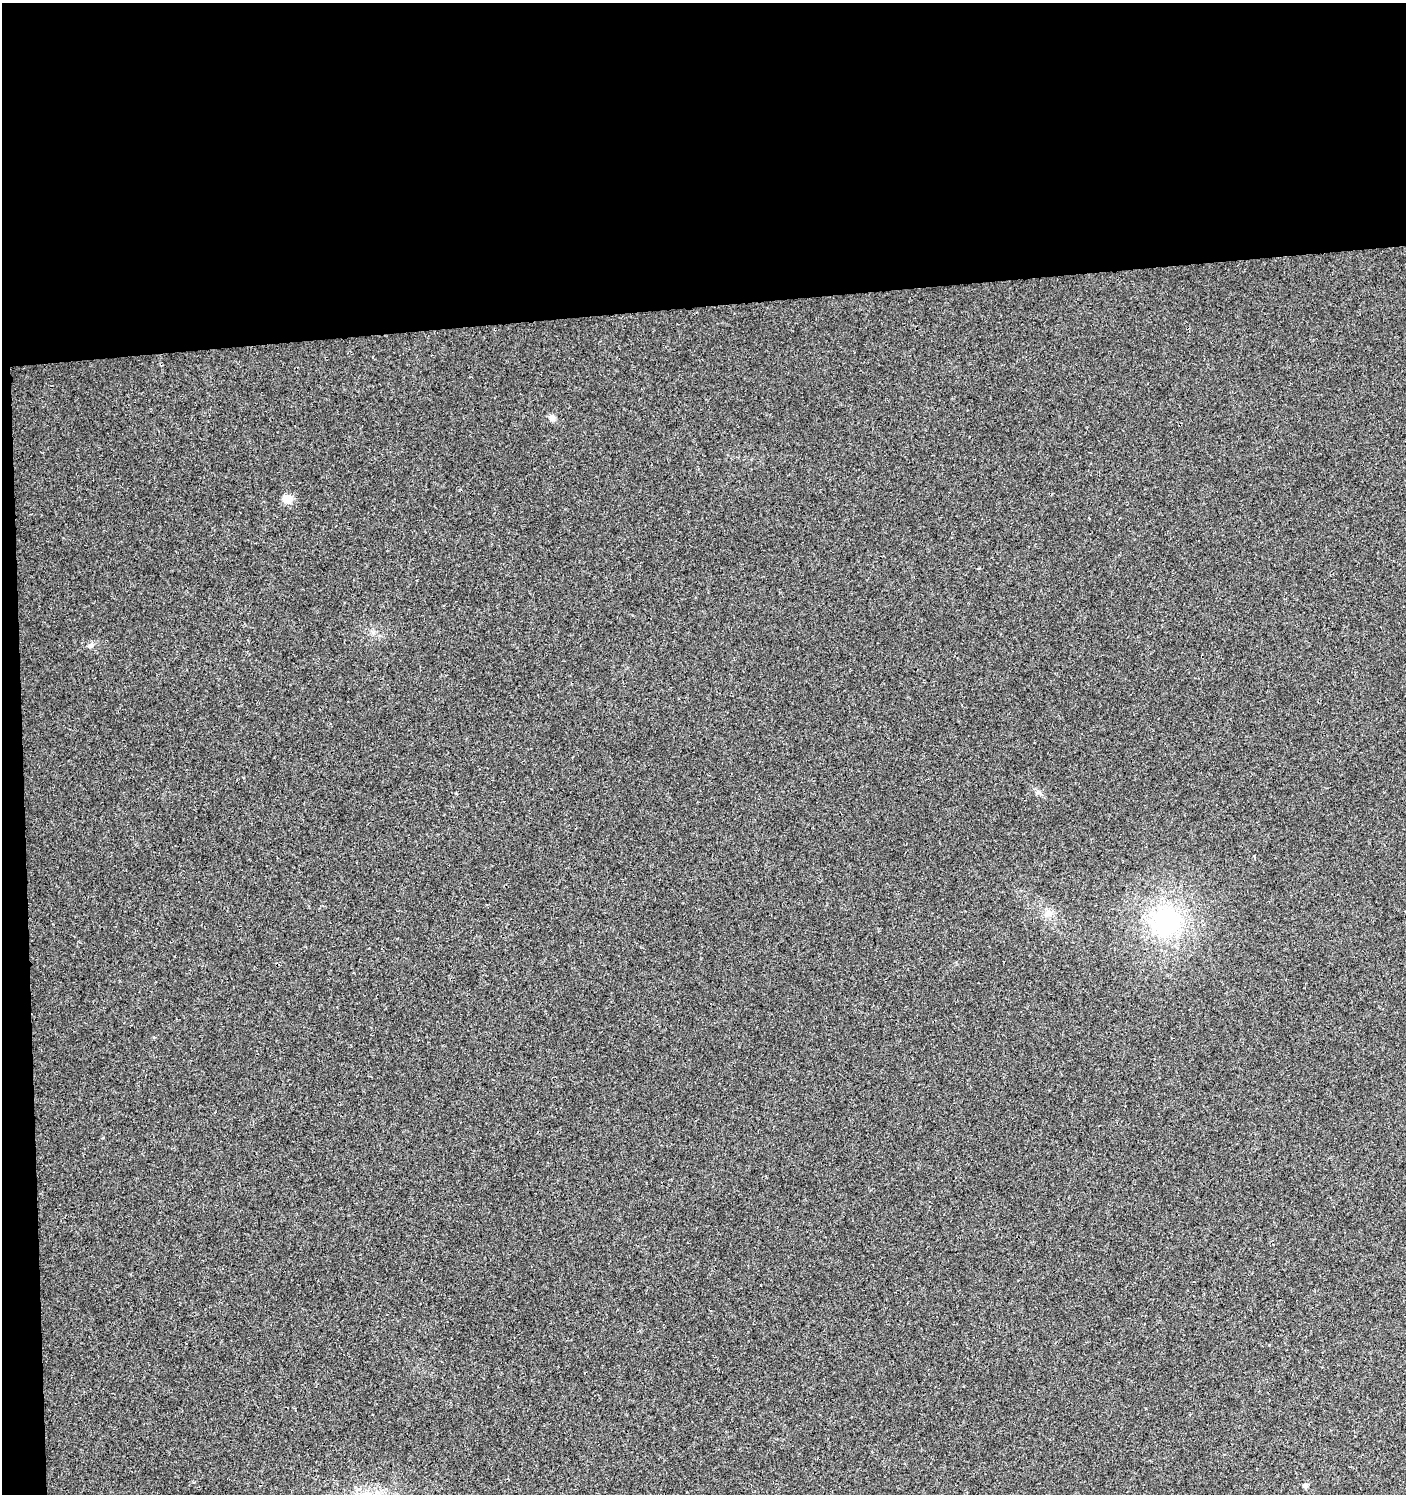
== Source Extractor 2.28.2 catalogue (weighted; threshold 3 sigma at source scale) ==
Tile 1 of 3 x 3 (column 1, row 1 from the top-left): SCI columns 8-1411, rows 3027-4518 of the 4266 x 4562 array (HDU 1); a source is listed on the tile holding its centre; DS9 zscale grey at full resolution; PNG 1408 x 1496 px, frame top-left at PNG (2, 3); no overlay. Shown black and unused: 22% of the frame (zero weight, under 3 of 4 exposures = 4% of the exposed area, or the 3 px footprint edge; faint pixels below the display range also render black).
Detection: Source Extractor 2.28.2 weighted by HDU 2 'WHT'; one run over the whole footprint, this tile lists its part. Background 0.00421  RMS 0.0021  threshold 0.00923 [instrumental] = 3 sigma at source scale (4.5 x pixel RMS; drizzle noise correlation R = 1.50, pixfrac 1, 0.0396/0.0396 arcsec/px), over >= 5 px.
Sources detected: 6; all 6 listed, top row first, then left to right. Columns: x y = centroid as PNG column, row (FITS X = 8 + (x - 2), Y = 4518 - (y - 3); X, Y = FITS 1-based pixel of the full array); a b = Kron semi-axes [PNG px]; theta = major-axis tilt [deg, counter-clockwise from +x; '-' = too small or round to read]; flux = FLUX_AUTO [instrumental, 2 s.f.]
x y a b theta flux
552 418 9 7 -46 0.89
288 499 9 8 - 2.6
90 646 8 6 25 0.58
1049 913 11 10 - 1.4
1166 922 38 36 23 24
1305 1485 6 5 - 0.57